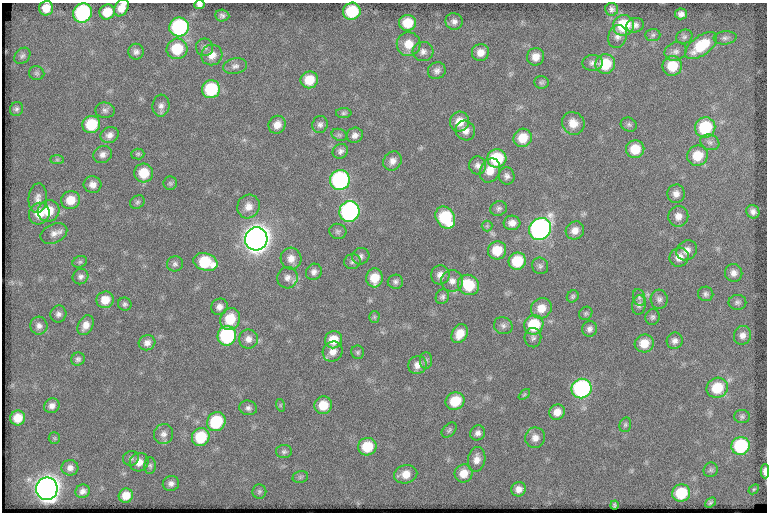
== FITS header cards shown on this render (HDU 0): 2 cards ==
NAXIS1  =                  765
NAXIS2  =                  510

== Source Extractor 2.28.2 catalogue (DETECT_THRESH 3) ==
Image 765 x 510 px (HDU 0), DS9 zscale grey, 1 PNG px = 1 image px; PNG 769 x 514 px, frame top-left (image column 1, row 510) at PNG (2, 3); each listed source drawn as its Kron ellipse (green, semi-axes under 4 px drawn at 4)
Background 75.2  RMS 6.9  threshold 20.8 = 3 sigma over >= 5 px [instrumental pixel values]
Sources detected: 186; all 186 listed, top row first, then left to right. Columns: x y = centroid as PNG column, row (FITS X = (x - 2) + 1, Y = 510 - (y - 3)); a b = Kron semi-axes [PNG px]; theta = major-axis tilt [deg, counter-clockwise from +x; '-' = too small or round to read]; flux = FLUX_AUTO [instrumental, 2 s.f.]
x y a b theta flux
199 5 5 4 - 1600
46 8 7 7 - 6200
121 8 9 6 59 4700
612 9 6 6 - 1300
352 11 9 8 - 22000
107 12 8 7 - 8500
82 13 10 9 - 58000
681 14 6 5 - 2000
222 15 7 6 - 1200
454 21 9 8 - 2200
408 23 8 8 - 11000
623 25 10 10 - 22000
635 25 9 7 17 2100
179 27 10 9 - 57000
653 35 7 6 - 1100
617 36 12 9 69 2500
684 37 8 7 - 1300
725 38 11 6 6 1700
409 44 12 12 - 7400
701 46 18 9 36 19000
205 47 8 8 - 1600
177 49 10 10 - 16000
423 51 10 9 - 2500
136 52 8 7 - 1800
480 52 9 8 - 4100
676 52 11 9 23 2300
212 55 11 10 - 4700
22 56 9 7 47 1400
536 57 9 8 - 4500
592 63 10 8 5 1900
605 64 10 9 - 15000
235 66 12 8 10 2100
672 66 10 10 - 12000
437 71 9 8 - 2100
37 73 8 6 -14 1100
309 80 9 8 - 9800
541 82 7 6 - 1000
211 89 9 9 - 26000
161 106 11 8 85 2400
16 109 7 6 - 1200
105 110 9 7 -5 1700
344 113 8 5 1 940
460 122 10 9 - 6500
573 123 12 11 - 5600
91 124 9 8 - 17000
320 124 9 7 74 1800
277 125 9 8 - 4100
629 125 8 6 -25 1200
705 127 10 10 - 26000
465 131 10 9 - 3500
110 135 9 7 29 2700
339 135 8 6 -21 1000
355 135 8 7 - 2300
523 138 9 9 - 8700
710 142 10 7 -20 1900
635 149 9 9 - 11000
340 151 8 7 - 1700
103 154 10 8 27 2500
138 154 6 5 - 770
697 156 10 10 - 11000
497 158 9 9 - 24000
57 160 7 4 0 860
392 161 10 8 51 3000
477 165 9 8 - 2100
490 170 12 10 66 5900
144 173 9 9 - 11000
507 176 9 7 -75 1800
340 180 10 9 - 72000
170 183 7 6 - 950
93 185 9 8 - 3400
676 194 9 8 - 2800
38 198 15 9 85 3000
71 200 9 9 - 7600
137 202 7 6 - 1000
248 207 12 11 - 4500
499 209 8 7 - 1300
48 211 11 10 - 10000
349 211 11 10 - 98000
753 212 7 6 - 2000
39 214 11 10 - 7500
678 216 10 10 - 3700
445 218 11 9 -57 27000
512 223 8 7 - 3100
487 226 5 5 - 780
540 229 12 10 48 170000
575 230 9 8 - 3900
338 231 8 7 - 1300
54 233 14 9 25 3300
256 239 11 11 - 580000
497 250 9 9 - 10000
687 250 11 9 38 3400
361 256 9 8 - 1600
679 257 10 9 - 4100
291 259 11 10 - 4100
517 261 9 8 - 17000
80 262 7 5 21 1000
205 262 12 8 -17 21000
352 262 8 7 - 1400
175 264 8 7 - 1400
540 266 8 8 - 1300
314 272 8 7 - 2000
734 273 9 8 - 2700
440 275 9 9 - 3300
80 277 8 7 - 1700
287 278 11 10 - 2900
374 278 9 8 - 8500
452 281 11 11 - 3400
395 282 7 7 - 1400
468 285 11 10 - 16000
706 294 7 7 - 1400
573 296 6 5 - 890
442 297 7 6 - 1300
639 297 8 6 -74 1300
659 299 9 8 - 1900
105 300 9 8 - 7000
737 302 9 7 0 1400
125 304 7 6 - 1100
639 305 10 6 82 1700
219 307 8 8 - 2600
541 308 11 9 42 6400
586 313 7 6 - 910
58 314 8 8 - 1900
374 317 5 5 - 780
653 317 8 7 - 1300
230 319 11 10 - 13000
85 325 10 7 61 3800
534 325 10 9 - 19000
39 326 9 8 - 2300
503 326 9 8 - 1900
590 329 8 7 - 1900
460 334 10 7 60 6600
742 335 9 8 - 2700
227 336 10 9 - 47000
533 338 9 8 - 1700
248 339 9 9 - 3000
333 340 9 8 - 8400
675 341 8 8 - 2200
147 343 8 7 - 2600
644 343 9 9 - 7100
333 352 10 9 - 4200
358 352 7 6 - 940
78 359 7 6 - 1300
426 360 8 6 -89 1100
417 365 9 9 - 3500
717 388 11 10 - 14000
582 389 10 9 - 77000
524 394 7 4 43 600
455 401 10 8 30 13000
280 405 6 4 -72 630
323 405 9 8 - 9300
52 406 8 7 - 2400
248 408 9 7 -14 1700
557 412 8 7 - 4500
742 417 8 7 - 1200
18 418 7 7 - 7300
216 422 10 9 - 25000
625 425 7 5 74 950
449 430 9 6 46 1100
478 433 8 7 - 2100
163 434 10 9 - 2700
201 437 9 8 - 19000
54 438 6 5 - 700
535 438 10 10 - 3500
741 446 9 8 - 34000
367 447 9 8 - 14000
284 452 8 6 2 1200
131 458 8 7 - 1200
477 459 12 8 80 3600
139 462 10 9 - 4300
150 466 8 5 -89 1100
70 468 8 8 - 2300
711 470 7 7 - 1100
765 471 7 3 -89 2700
464 473 9 8 - 5700
406 474 12 9 12 6000
300 477 8 6 16 1000
171 484 8 7 - 2200
47 489 11 10 - 440000
518 489 7 7 - 3000
754 489 6 4 41 610
83 491 7 6 - 2000
259 491 7 7 - 1100
681 493 9 8 - 18000
126 495 7 7 - 6000
710 502 6 4 39 780
614 505 4 3 - 760
At the frame edge (FLAGS 8, measured only in part): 3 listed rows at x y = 199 5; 121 8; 765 471